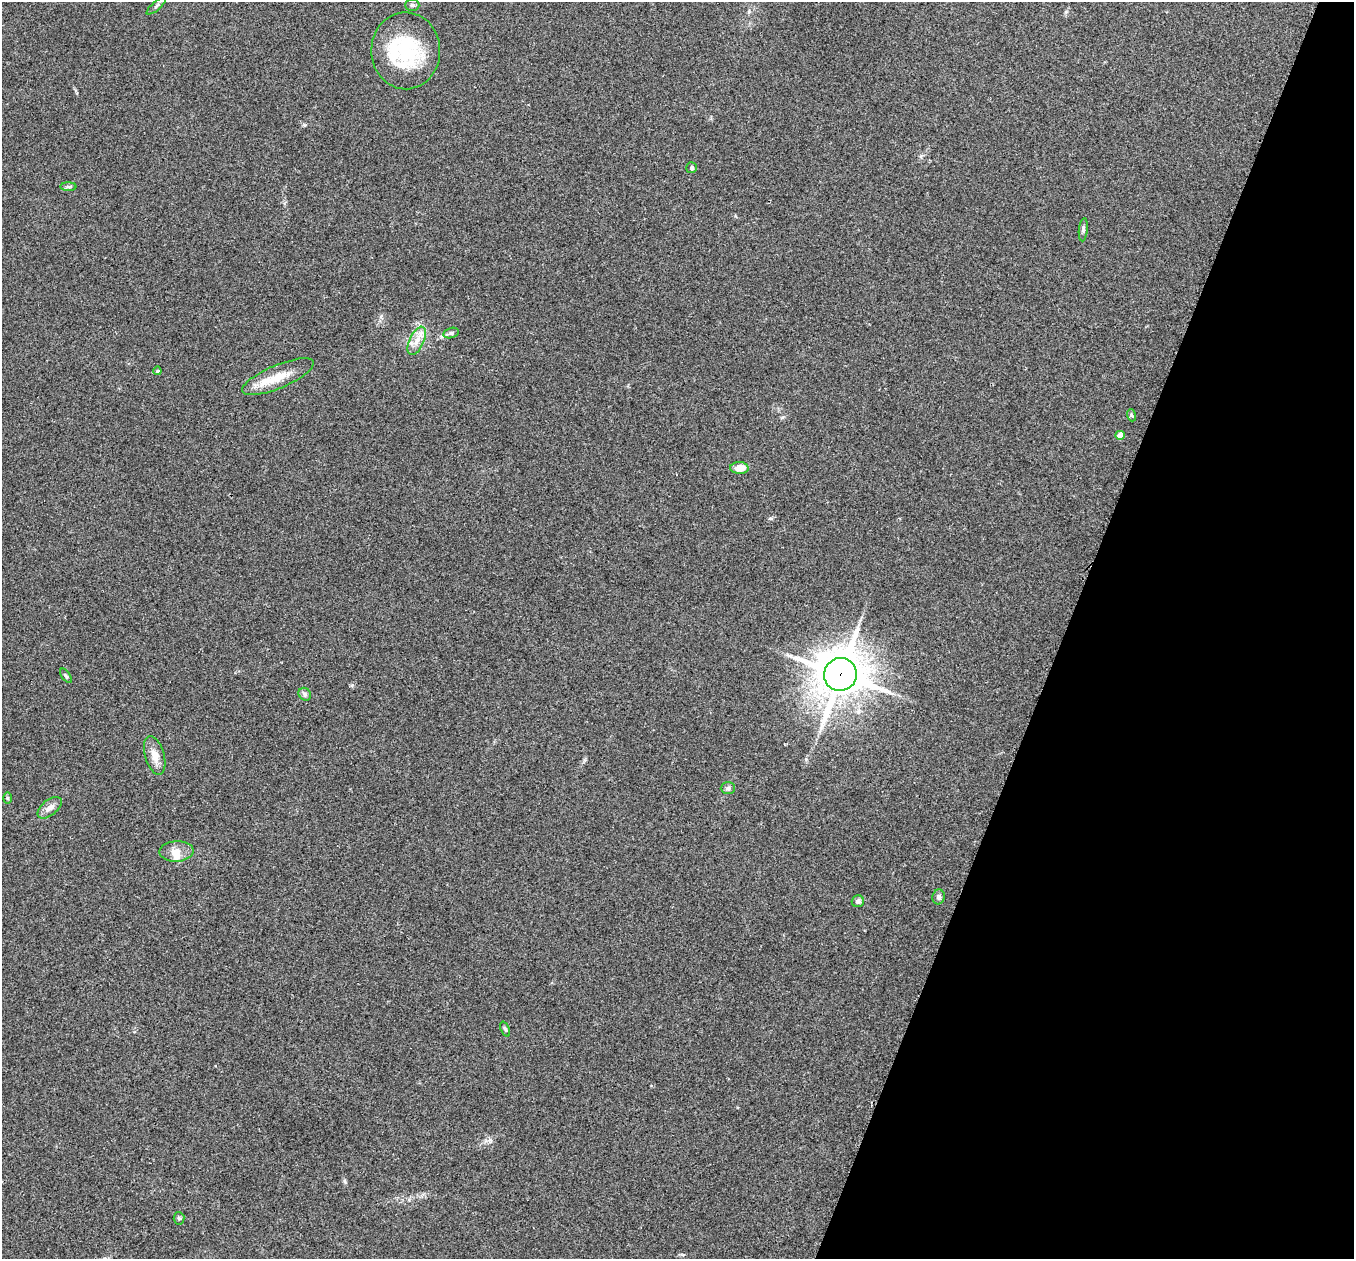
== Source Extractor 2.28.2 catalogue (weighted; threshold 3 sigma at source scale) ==
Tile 8 of 4 x 4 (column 4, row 2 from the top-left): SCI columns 4065-5416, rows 2659-3915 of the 5427 x 5441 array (HDU 1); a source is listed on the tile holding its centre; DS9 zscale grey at full resolution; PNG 1356 x 1261 px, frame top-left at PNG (2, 2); each listed source drawn as its Kron ellipse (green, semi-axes under 4 px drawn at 4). Shown black and unused: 21% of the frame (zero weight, under 2 of 3 exposures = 1% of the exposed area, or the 3 px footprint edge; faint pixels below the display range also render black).
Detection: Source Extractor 2.28.2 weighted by HDU 2 'WHT'; one run over the whole footprint, this tile lists its part. Background 0.104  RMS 0.015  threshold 0.0661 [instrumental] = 3 sigma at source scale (4.5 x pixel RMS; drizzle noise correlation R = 1.50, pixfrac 1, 0.05/0.05 arcsec/px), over >= 5 px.
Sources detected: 28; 3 inside a brighter listed object's ellipse — not listed separately; the other 25 listed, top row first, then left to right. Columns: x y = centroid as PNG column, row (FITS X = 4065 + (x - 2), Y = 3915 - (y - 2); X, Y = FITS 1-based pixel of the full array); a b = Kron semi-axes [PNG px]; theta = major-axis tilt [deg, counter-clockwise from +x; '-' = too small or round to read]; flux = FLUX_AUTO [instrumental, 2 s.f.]
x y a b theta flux
412 5 7 5 -2 3
156 6 12 4 41 3.3
406 51 38 34 -89 110
691 168 5 5 - 2.9
68 187 8 4 0 3
1083 230 12 4 84 3.5
451 333 8 5 15 3.4
417 341 15 7 66 13
157 371 4 4 - 1.7
278 377 39 11 23 34
1131 415 6 4 -71 2.1
1120 435 4 4 - 19
739 468 9 6 -2 17
840 674 17 16 - 4700
66 676 8 4 -54 2.5
305 694 7 5 -48 3.1
155 755 20 9 -74 15
728 788 7 6 - 3.6
7 798 6 4 -90 1.7
50 808 14 7 39 8.9
176 851 17 10 3 14
939 897 7 6 - 3.8
858 901 6 6 - 5.5
505 1029 8 4 -67 2.5
179 1218 6 5 - 2.6
Overlapping masked pixels (flux is a lower limit): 1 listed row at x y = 840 674